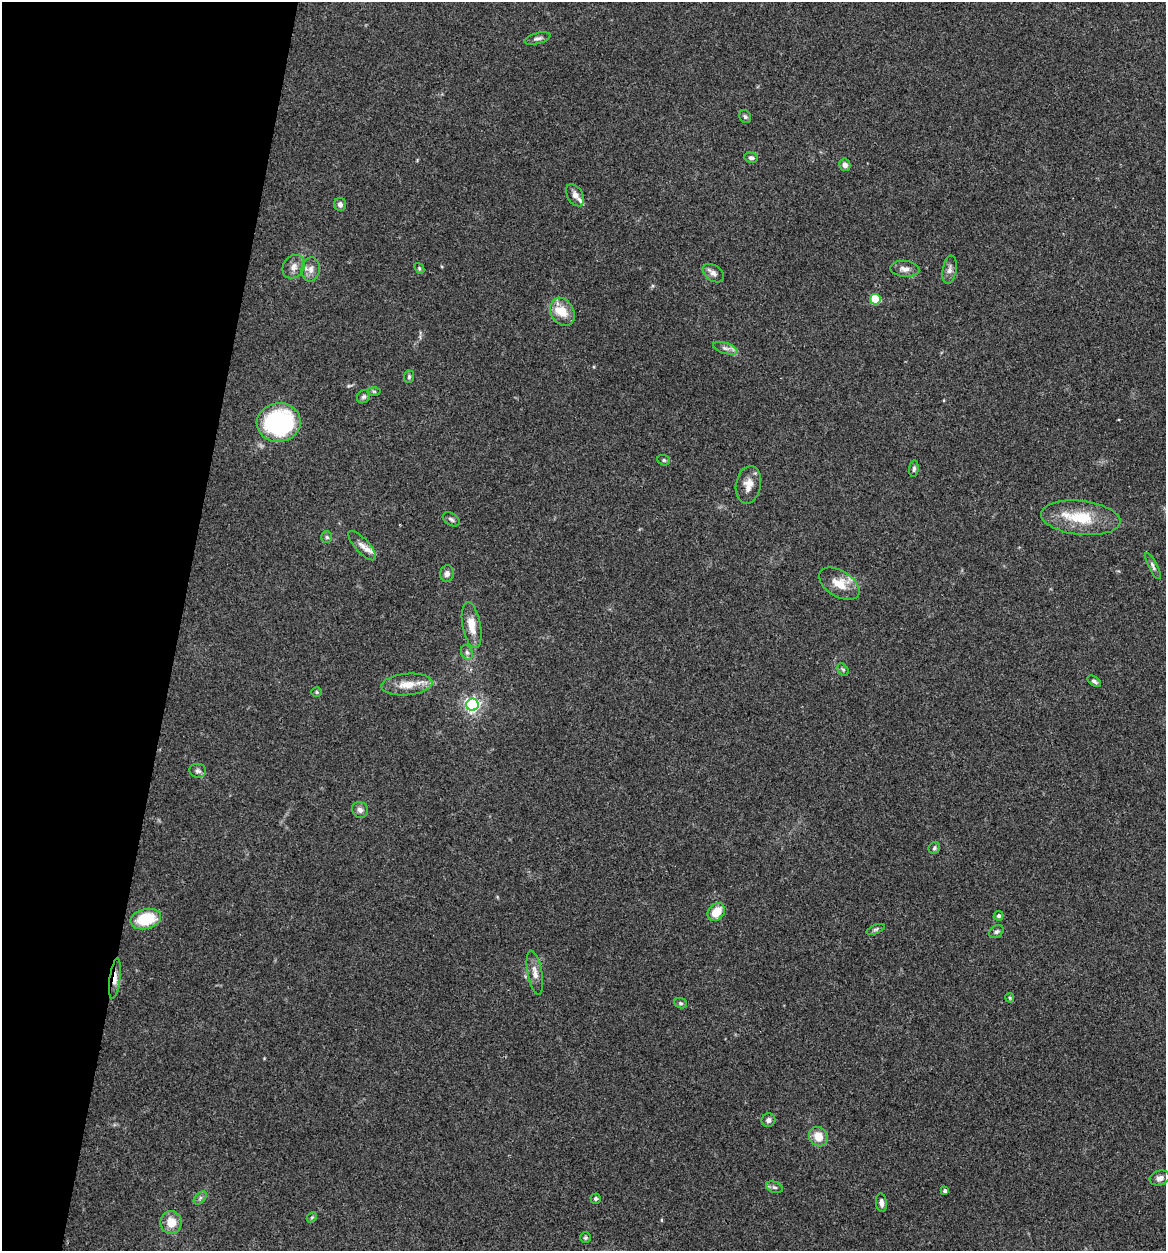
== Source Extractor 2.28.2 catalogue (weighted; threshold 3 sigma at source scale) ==
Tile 9 of 4 x 4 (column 1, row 3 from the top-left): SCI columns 125-1288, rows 1254-2502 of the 5024 x 5001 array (HDU 1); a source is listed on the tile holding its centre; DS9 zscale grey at full resolution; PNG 1168 x 1253 px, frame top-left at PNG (2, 2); each listed source drawn as its Kron ellipse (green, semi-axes under 4 px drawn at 4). Shown black and unused: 15% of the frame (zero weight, under 3 of 4 exposures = <1% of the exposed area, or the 3 px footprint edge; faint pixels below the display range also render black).
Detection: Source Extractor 2.28.2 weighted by HDU 2 'WHT'; one run over the whole footprint, this tile lists its part. Background 0.0777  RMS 0.0062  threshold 0.0278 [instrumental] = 3 sigma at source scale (4.5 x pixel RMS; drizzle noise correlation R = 1.50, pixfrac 1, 0.05/0.05 arcsec/px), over >= 5 px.
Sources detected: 62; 3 inside a brighter listed object's ellipse — not listed separately; the other 59 listed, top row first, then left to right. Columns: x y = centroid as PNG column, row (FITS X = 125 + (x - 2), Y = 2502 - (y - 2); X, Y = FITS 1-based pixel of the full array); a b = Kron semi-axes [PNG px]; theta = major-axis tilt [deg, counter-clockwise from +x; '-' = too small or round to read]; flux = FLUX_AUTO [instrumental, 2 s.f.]
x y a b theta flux
538 38 13 5 15 2.1
745 117 7 5 -55 1.3
751 158 7 5 -10 1.6
845 165 6 5 - 2.6
575 195 12 7 -59 3.2
340 204 6 6 - 2.3
294 267 12 10 52 4.1
419 268 6 4 -49 0.86
311 269 12 9 83 4.4
905 269 14 8 -5 3.8
950 270 14 7 80 3
713 273 12 7 -35 3.2
875 299 5 5 - 33
562 312 15 11 -59 10
725 348 13 5 -18 2.5
409 377 6 5 - 1.1
374 391 6 4 -2 0.94
363 397 7 6 - 1.4
279 423 22 19 8 81
664 460 6 5 - 1.1
914 469 8 4 84 1.4
748 485 19 12 79 6.5
1081 518 40 17 -6 25
451 519 9 6 -33 1.5
327 537 6 5 - 1.1
362 546 19 7 -47 4
1153 566 14 4 -63 1.8
447 574 8 7 - 2.7
839 584 22 13 -32 12
472 625 23 9 -79 9.4
467 652 7 5 -68 1.6
843 670 7 4 -53 1
1094 681 7 4 -36 1.5
407 684 26 10 5 11
317 692 5 5 - 0.86
472 705 6 6 - 180
198 771 8 7 - 1.9
360 810 8 7 - 2.6
934 848 6 5 - 1.2
716 912 10 7 51 10
999 916 5 4 - 1.2
146 919 15 10 13 24
875 929 9 4 21 1.3
996 932 8 5 31 1.6
535 973 22 7 -79 5
115 979 20 5 82 4.9
1010 998 5 4 - 0.74
681 1003 6 5 - 1
768 1120 7 6 - 2.2
818 1137 10 9 - 8.7
1160 1178 10 7 15 2.7
774 1187 8 5 -17 1.7
945 1191 4 3 - 1.1
200 1198 8 4 46 1.5
596 1199 5 5 - 1.2
881 1203 9 5 -83 2.6
312 1217 6 4 44 0.79
171 1223 11 10 - 9.4
585 1238 5 5 - 1.1
Overlapping masked pixels (flux is a lower limit): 1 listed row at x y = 115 979